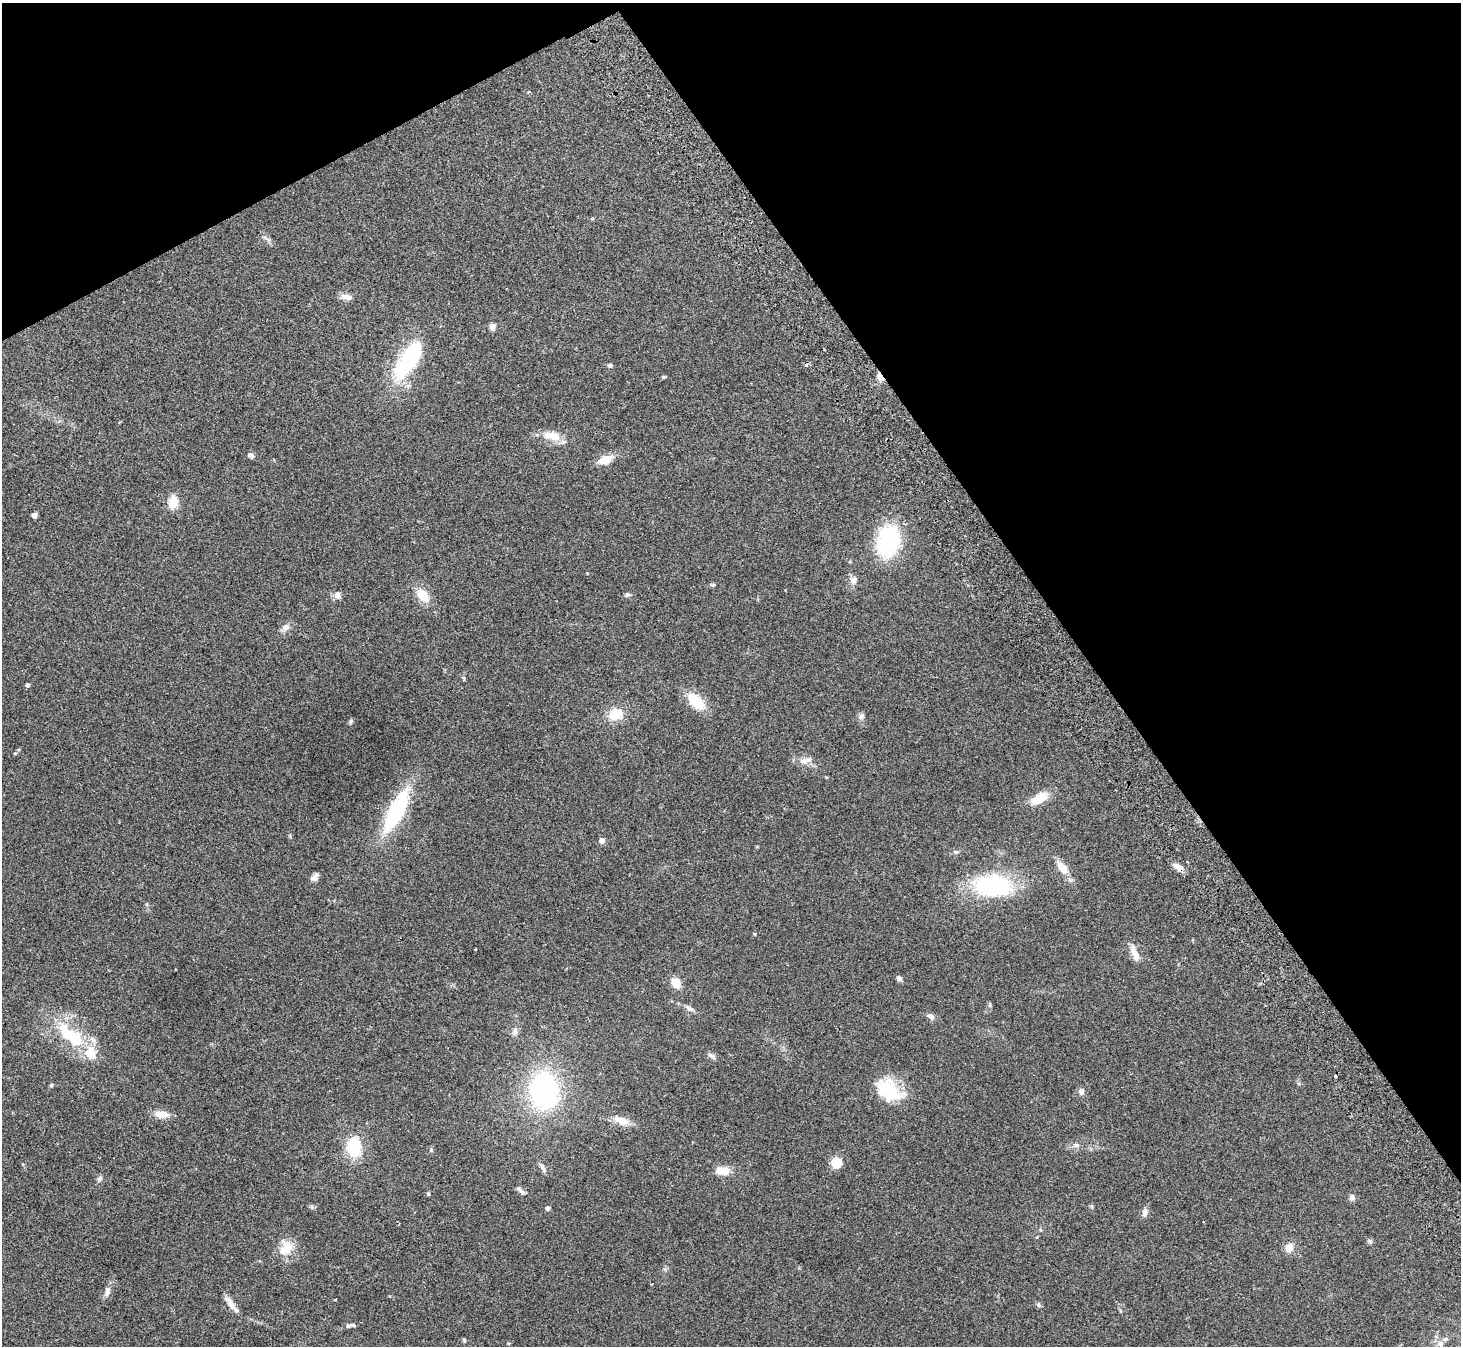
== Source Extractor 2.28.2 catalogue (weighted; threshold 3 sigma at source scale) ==
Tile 3 of 4 x 4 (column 3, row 1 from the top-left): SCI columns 2971-4429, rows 4229-5572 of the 5943 x 5903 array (HDU 1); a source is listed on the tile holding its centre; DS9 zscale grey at full resolution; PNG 1463 x 1348 px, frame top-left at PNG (2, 3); no overlay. Shown black and unused: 31% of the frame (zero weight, under 2 of 3 exposures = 3% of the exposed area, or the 3 px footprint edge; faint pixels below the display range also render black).
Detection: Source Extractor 2.28.2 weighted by HDU 2 'WHT'; one run over the whole footprint, this tile lists its part. Background 0.109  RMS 0.0092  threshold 0.0413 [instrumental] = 3 sigma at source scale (4.5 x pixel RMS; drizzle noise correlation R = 1.50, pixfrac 1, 0.05/0.05 arcsec/px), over >= 5 px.
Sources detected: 80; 1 cosmic-ray / hot-pixel residue — not listed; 6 inside a brighter listed object's ellipse — not listed separately; the other 73 listed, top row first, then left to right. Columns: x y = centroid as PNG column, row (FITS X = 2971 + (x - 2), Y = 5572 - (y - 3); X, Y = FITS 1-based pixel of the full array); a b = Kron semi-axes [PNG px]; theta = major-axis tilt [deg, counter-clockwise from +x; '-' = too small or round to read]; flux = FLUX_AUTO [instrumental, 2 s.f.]
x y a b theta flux
592 218 6 4 0 0.95
268 239 11 3 -35 1.9
346 297 16 7 -11 5.3
492 327 7 7 - 4
409 359 45 17 58 85
610 365 5 4 - 2.9
880 376 9 5 -61 8.8
664 377 5 4 - 1.1
552 436 25 11 -12 16
250 455 8 5 -40 3
605 459 16 9 25 12
173 502 12 8 86 15
34 515 5 4 - 7.3
888 541 27 19 77 90
853 580 12 9 55 4.9
712 585 8 4 -5 1.4
337 595 10 9 - 3.7
423 595 17 11 -48 15
628 595 7 6 - 1.9
286 627 10 9 - 4.8
27 685 4 4 - 2.7
696 701 22 12 -45 27
615 714 16 12 20 18
861 716 9 7 71 2.9
351 721 6 5 - 1.6
804 761 13 7 -18 5.8
1039 798 20 9 26 18
396 811 35 11 63 100
602 840 4 4 - 8.6
956 852 6 5 - 1.7
1062 867 20 10 -53 11
1178 867 15 7 -34 6
314 877 10 6 47 4.2
993 886 28 16 -4 140
1134 953 21 7 -67 9.4
899 978 6 5 - 2.8
676 983 12 8 -55 11
990 1005 8 4 82 1.4
689 1008 13 6 -30 3.6
931 1016 10 6 -32 4
514 1031 12 7 70 3.7
76 1038 37 17 -55 37
712 1056 12 5 -36 2.9
1335 1076 3 3 - 2
51 1085 5 4 - 1.2
889 1090 30 20 -33 42
544 1091 35 27 -83 160
1081 1091 8 7 - 3.4
161 1114 17 9 -3 10
622 1121 19 8 -24 12
1076 1145 10 6 -15 2.9
354 1147 17 12 -85 42
431 1149 6 5 - 1.6
836 1162 10 10 - 15
542 1167 13 5 -65 3
723 1171 18 9 -4 12
99 1179 8 6 44 2.2
523 1192 11 6 -28 2.8
428 1194 4 4 - 1.6
1352 1197 7 6 - 3.3
312 1206 7 4 -82 1.3
547 1208 5 4 - 2.3
1145 1212 12 7 73 4
1040 1230 5 3 - 0.97
1370 1241 7 5 -36 1.7
1289 1247 11 9 72 8.4
286 1248 23 18 60 16
107 1291 14 7 84 4.5
231 1304 19 7 -54 8.2
1038 1305 6 4 -89 1.4
348 1326 8 5 16 1.7
464 1340 6 5 - 1.2
1440 1344 9 8 - 3.9
Overlapping masked pixels (flux is a lower limit): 2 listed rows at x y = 880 376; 1178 867